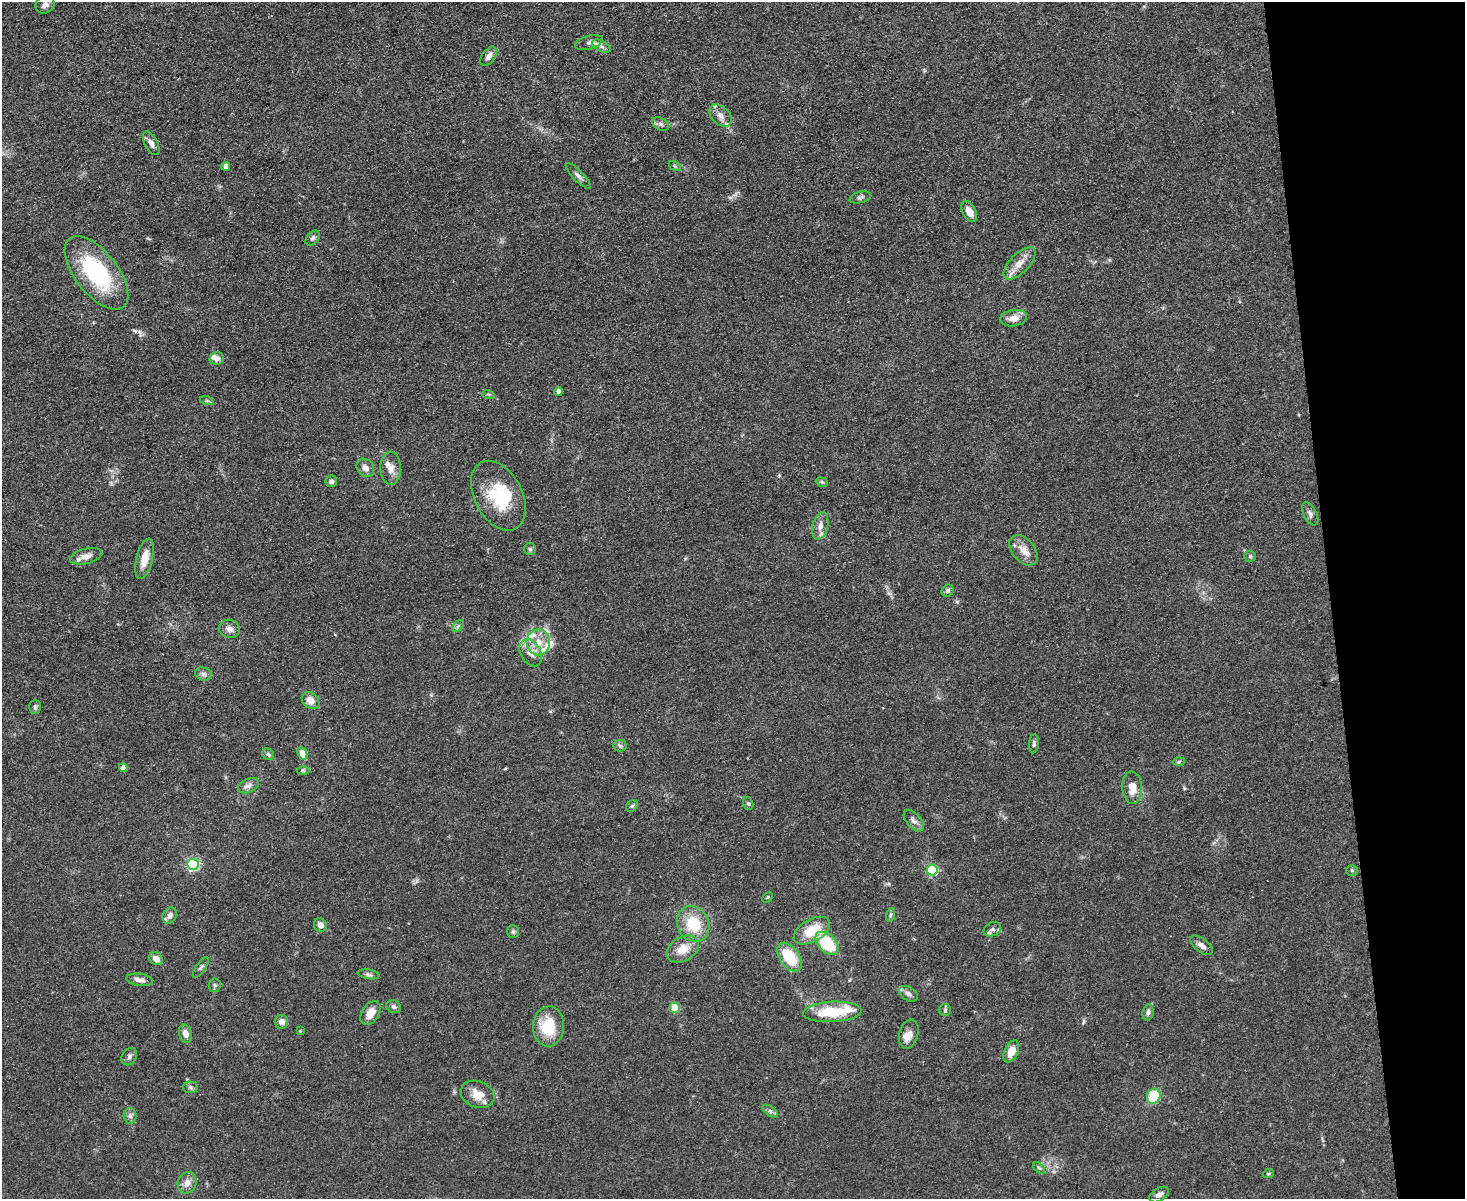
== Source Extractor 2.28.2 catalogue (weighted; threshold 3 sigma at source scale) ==
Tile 9 of 3 x 4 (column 3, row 3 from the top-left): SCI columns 3174-4636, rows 1198-2394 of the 4769 x 4789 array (HDU 1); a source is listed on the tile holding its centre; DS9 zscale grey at full resolution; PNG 1467 x 1201 px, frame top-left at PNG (2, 2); each listed source drawn as its Kron ellipse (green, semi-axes under 4 px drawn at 4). Shown black and unused: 9% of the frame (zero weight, under 3 of 4 exposures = <1% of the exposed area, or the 3 px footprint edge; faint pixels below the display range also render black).
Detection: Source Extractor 2.28.2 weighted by HDU 2 'WHT'; one run over the whole footprint, this tile lists its part. Background 0.0657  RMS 0.0059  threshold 0.0265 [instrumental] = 3 sigma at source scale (4.5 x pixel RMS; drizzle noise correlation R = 1.50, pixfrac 1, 0.05/0.05 arcsec/px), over >= 5 px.
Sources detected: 108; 1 inside a brighter object's white glare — neither listed nor drawn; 12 inside a brighter listed object's ellipse — not listed separately; the other 95 listed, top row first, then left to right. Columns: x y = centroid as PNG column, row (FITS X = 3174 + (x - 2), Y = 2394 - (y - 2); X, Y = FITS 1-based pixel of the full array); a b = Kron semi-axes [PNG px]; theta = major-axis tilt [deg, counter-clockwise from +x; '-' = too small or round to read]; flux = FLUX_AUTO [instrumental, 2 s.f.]
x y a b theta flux
45 5 10 8 30 3.3
589 42 14 6 16 2.5
601 46 10 5 -28 2.1
489 56 11 6 53 3.3
720 116 13 9 -44 3.9
661 124 9 6 -27 1.8
151 143 13 6 -62 3
226 166 4 4 - 3.5
675 166 6 4 -33 0.91
578 176 17 5 -45 2.4
860 197 11 5 14 1.6
969 212 11 6 -61 5.8
313 238 8 5 49 1.6
1020 263 20 9 46 6.7
96 273 44 21 -52 60
1013 318 13 8 8 5.6
217 358 7 6 - 3.3
559 391 4 4 - 2.5
488 394 6 4 -18 0.79
207 401 7 4 -18 1.1
365 468 10 8 -51 3.4
391 468 16 10 -89 5.2
331 481 6 5 - 1.6
822 482 6 4 -23 0.99
498 496 37 23 -62 33
1310 514 12 6 -64 2.2
820 526 14 8 76 4.4
530 549 6 6 - 1.1
1023 550 17 11 -49 6.7
86 556 16 7 14 4.1
1250 556 6 5 - 1
145 559 21 8 76 8.8
948 591 6 5 - 1.4
458 626 7 4 45 1.1
229 629 10 9 - 3.3
538 642 13 11 -89 8.6
531 653 14 10 -61 5.4
203 674 9 6 -16 1.9
311 701 10 7 -42 5
35 707 7 6 - 1.3
1034 744 9 5 84 1.5
620 746 6 6 - 1.3
302 753 6 4 -69 8.7
268 754 6 5 - 1.2
1179 762 6 4 3 0.83
123 768 4 4 - 3.8
303 770 6 4 -1 0.82
249 786 11 6 24 2.5
1132 788 16 9 -86 7.5
748 803 6 5 - 1.1
632 806 6 5 - 1.1
914 821 13 7 -49 2.6
193 864 6 5 - 80
932 870 5 5 - 49
1352 870 5 5 - 0.9
767 897 6 3 45 0.68
170 915 8 6 61 2.5
890 915 7 4 71 0.92
693 924 18 15 -64 21
320 925 7 6 - 3.6
992 929 9 6 26 2.2
513 931 6 5 - 1.2
812 931 20 11 30 16
827 943 14 8 -43 30
1201 945 13 6 -37 3.5
683 949 17 12 30 9.5
790 957 16 9 -55 24
156 959 7 6 - 3.6
201 967 12 4 56 1.4
368 974 11 5 -10 1.5
139 980 14 6 -8 3.8
215 985 7 6 - 1.3
908 994 10 6 -32 2.5
394 1007 7 6 - 1.8
675 1008 5 5 - 18
945 1010 6 6 - 1.1
832 1012 29 10 3 22
1148 1012 8 5 80 1.8
370 1013 13 8 55 6.8
281 1022 7 6 - 3.7
548 1026 20 15 87 23
300 1031 4 3 - 0.47
186 1034 9 6 -73 4.2
909 1034 15 9 75 4.8
1011 1051 12 6 65 7.7
129 1057 9 7 57 1.9
191 1087 7 6 - 1.5
477 1094 17 13 -21 8.4
1154 1096 8 6 68 20
770 1111 9 4 -36 1.7
130 1116 8 6 -86 1.9
1039 1168 7 4 -44 1
1268 1174 5 3 - 0.62
187 1183 11 9 68 4.3
1159 1194 11 6 30 2.7